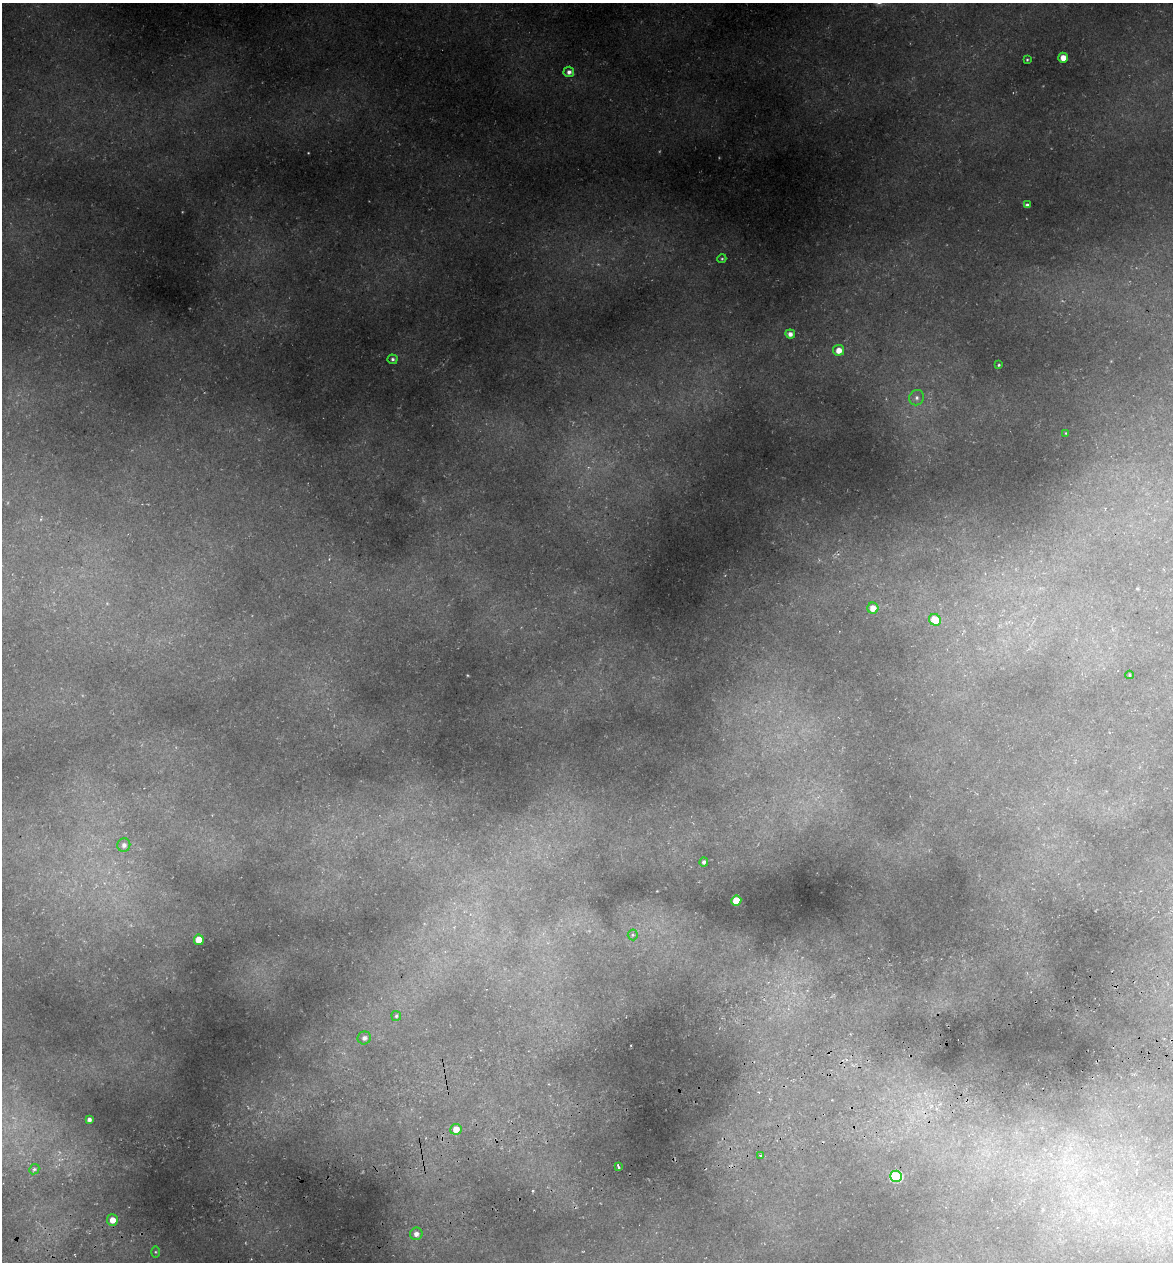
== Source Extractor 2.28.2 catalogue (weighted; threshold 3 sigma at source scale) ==
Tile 7 of 4 x 4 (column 3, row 2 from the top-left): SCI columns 2485-3655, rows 2597-3856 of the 4922 x 5194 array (HDU 1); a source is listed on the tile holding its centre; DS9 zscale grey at full resolution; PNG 1175 x 1264 px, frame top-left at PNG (2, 3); each listed source drawn as its Kron ellipse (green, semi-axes under 4 px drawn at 4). Shown black and unused: <1% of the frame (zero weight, under 3 of 5 exposures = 5% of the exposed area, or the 3 px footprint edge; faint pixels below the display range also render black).
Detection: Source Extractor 2.28.2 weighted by HDU 2 'WHT'; one run over the whole footprint, this tile lists its part. Background 0.224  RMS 0.0099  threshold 0.0444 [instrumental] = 3 sigma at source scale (4.5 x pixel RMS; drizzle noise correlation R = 1.50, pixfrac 1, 0.0396/0.0396 arcsec/px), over >= 5 px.
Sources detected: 30; all 30 listed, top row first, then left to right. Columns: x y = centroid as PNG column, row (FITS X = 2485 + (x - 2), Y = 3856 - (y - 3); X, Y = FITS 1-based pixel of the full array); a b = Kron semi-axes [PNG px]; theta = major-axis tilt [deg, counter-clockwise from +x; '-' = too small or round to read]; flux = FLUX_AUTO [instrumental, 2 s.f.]
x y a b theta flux
1063 58 5 5 - 9.9
1027 60 3 3 - 0.98
569 72 5 5 - 3.8
1027 205 4 4 - 2.5
722 259 4 4 - 1.1
790 334 5 4 - 4.6
839 350 5 5 - 9.5
393 359 5 5 - 1.9
999 365 3 2 - 0.96
917 398 8 7 - 3.4
1066 433 3 3 - 0.8
873 608 5 5 - 10
935 620 6 5 - 17
1129 675 4 3 - 0.85
124 845 7 6 - 3.9
704 862 4 4 - 2.3
736 900 5 5 - 25
633 935 5 5 - 1.4
199 940 5 5 - 20
396 1016 5 5 - 1.4
364 1038 7 6 - 3.7
89 1119 4 4 - 3.4
456 1129 6 5 - 9.1
761 1155 4 3 - 1.3
618 1166 4 3 - 3.7
34 1169 5 4 - 1.8
896 1176 6 5 - 76
112 1220 6 5 - 9.6
416 1234 6 6 - 5
155 1252 6 4 -89 1.2